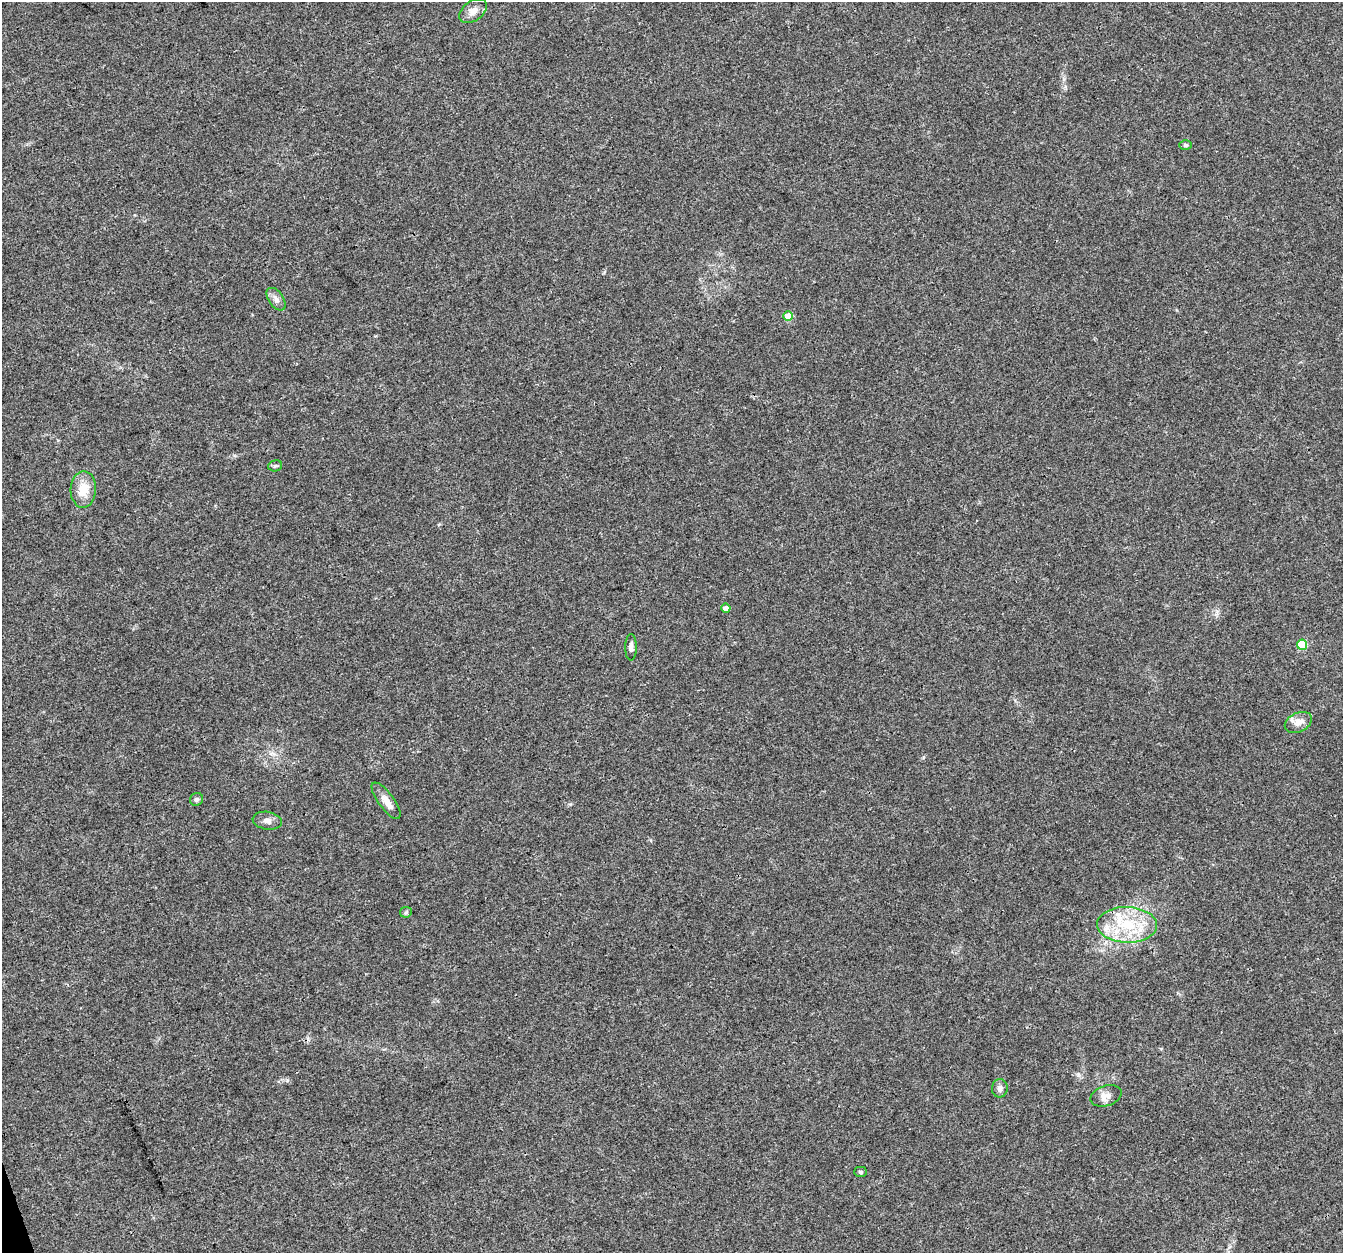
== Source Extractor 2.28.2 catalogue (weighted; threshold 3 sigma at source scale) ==
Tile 7 of 4 x 4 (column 3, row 2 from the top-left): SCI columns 2682-4022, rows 2567-3817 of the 5363 x 5188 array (HDU 1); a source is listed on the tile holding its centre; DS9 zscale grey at full resolution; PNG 1345 x 1255 px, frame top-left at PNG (2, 2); each listed source drawn as its Kron ellipse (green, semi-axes under 4 px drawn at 4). Shown black and unused: <1% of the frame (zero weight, under 3 of 4 exposures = <1% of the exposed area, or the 3 px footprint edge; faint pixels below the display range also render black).
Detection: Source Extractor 2.28.2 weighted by HDU 2 'WHT'; one run over the whole footprint, this tile lists its part. Background 0.0182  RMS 0.0028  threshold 0.0128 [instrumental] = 3 sigma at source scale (4.5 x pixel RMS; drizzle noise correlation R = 1.50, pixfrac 1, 0.0396/0.0396 arcsec/px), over >= 5 px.
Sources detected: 20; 2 inside a brighter listed object's ellipse — not listed separately; the other 18 listed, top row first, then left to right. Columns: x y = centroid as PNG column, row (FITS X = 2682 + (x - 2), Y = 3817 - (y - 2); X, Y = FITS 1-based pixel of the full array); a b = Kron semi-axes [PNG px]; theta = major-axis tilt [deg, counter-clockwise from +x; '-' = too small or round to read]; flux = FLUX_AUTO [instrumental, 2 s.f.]
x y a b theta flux
473 11 15 9 35 2.1
1185 145 6 5 - 0.51
276 299 13 7 -55 1.5
788 316 5 4 - 6.2
275 466 7 5 12 0.54
83 489 18 12 88 4.8
726 608 4 4 - 1.8
1302 645 5 5 - 14
631 647 13 5 89 1.1
1298 722 14 9 25 2.6
196 799 7 6 - 0.68
386 801 22 7 -53 2.9
267 821 14 9 -9 1.4
406 912 6 5 - 0.49
1127 925 30 18 -1 14
1000 1088 9 8 - 1.2
1106 1096 16 10 17 2.2
860 1172 6 5 - 0.43